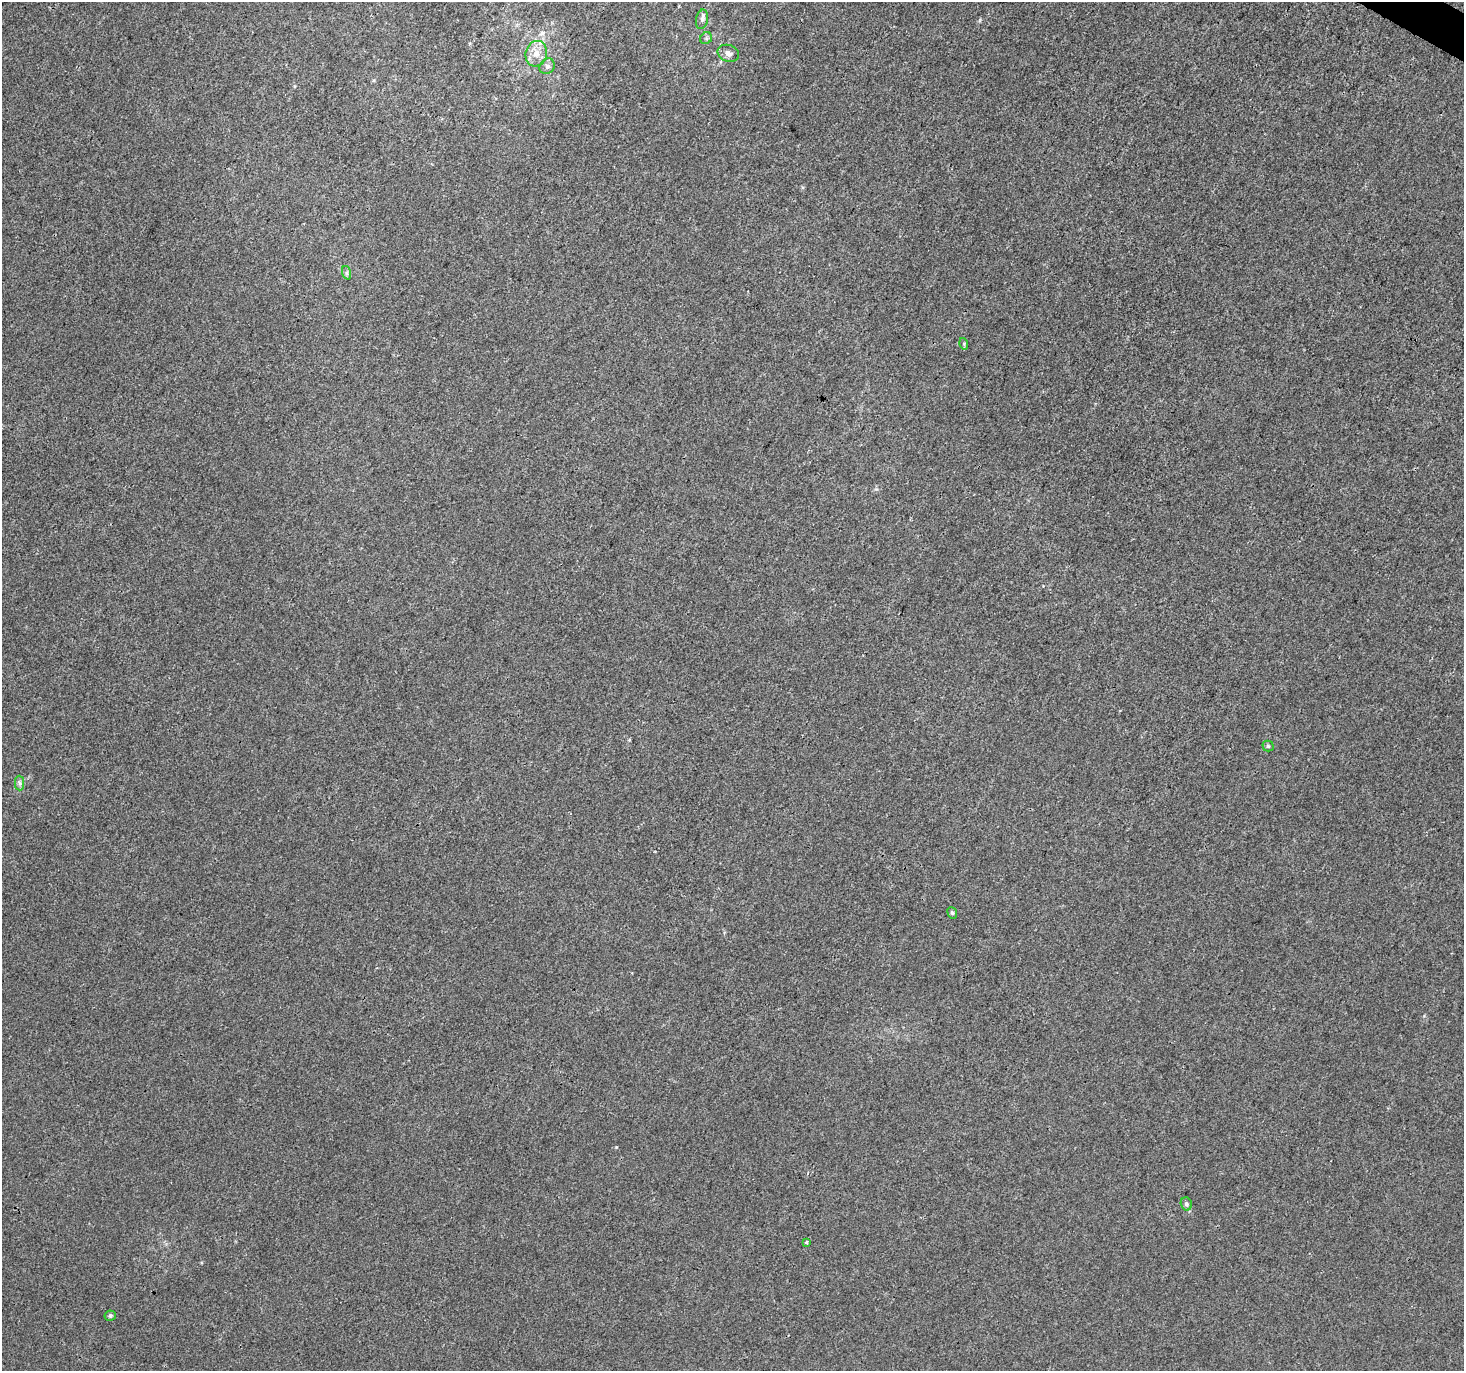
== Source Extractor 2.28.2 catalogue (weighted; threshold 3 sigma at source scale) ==
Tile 10 of 4 x 4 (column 2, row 3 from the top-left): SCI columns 1471-2932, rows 1631-2999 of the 5856 x 5932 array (HDU 1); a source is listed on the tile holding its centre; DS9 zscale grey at full resolution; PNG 1466 x 1373 px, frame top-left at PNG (2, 2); each listed source drawn as its Kron ellipse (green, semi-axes under 4 px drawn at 4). Shown black and unused: <1% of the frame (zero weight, under 3 of 4 exposures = <1% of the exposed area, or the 3 px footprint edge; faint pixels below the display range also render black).
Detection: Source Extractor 2.28.2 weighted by HDU 2 'WHT'; one run over the whole footprint, this tile lists its part. Background 0.0017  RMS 0.003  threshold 0.0137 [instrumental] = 3 sigma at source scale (4.5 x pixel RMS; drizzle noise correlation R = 1.50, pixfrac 1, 0.0396/0.0396 arcsec/px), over >= 5 px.
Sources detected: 14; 1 inside a brighter listed object's ellipse — not listed separately; the other 13 listed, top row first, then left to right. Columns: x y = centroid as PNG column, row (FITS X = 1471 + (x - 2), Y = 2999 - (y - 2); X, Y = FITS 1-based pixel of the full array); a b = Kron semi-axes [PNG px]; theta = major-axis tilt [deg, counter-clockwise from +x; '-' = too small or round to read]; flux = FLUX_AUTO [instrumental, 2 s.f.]
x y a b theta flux
702 19 10 6 80 0.98
706 38 6 5 - 0.59
728 53 11 8 -20 1.7
536 54 13 10 73 3
547 66 8 7 - 1
347 273 7 4 -71 0.59
964 344 6 3 -74 0.34
1268 746 5 5 - 0.45
20 783 7 4 -89 0.79
952 913 6 4 -68 0.45
1186 1204 6 5 - 0.81
806 1242 3 3 - 0.7
110 1316 5 5 - 0.59